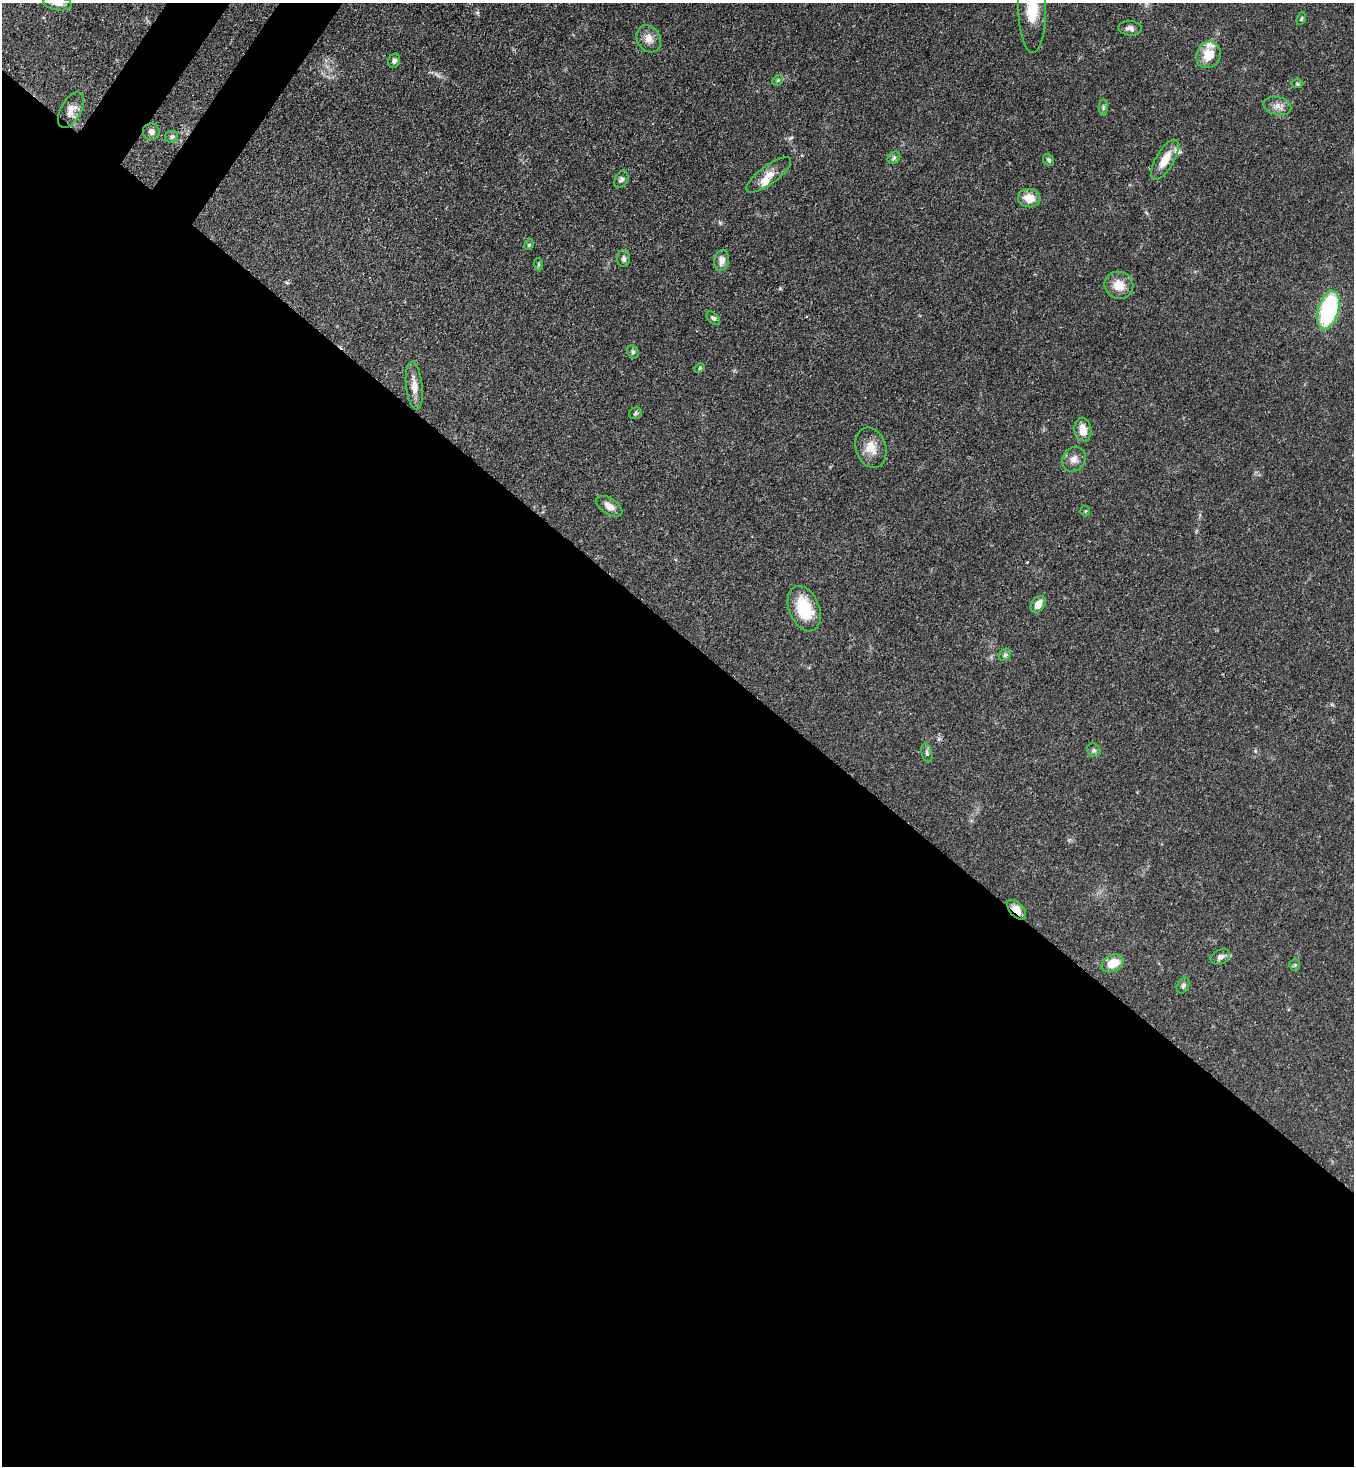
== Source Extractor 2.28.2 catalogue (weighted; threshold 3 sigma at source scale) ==
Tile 14 of 4 x 4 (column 2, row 4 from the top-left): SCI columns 1716-3067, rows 60-1523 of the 5996 x 5974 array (HDU 1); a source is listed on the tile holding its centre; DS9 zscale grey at full resolution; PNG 1356 x 1468 px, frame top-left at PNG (2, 3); each listed source drawn as its Kron ellipse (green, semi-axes under 4 px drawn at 4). Shown black and unused: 58% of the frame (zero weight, under 3 of 4 exposures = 7% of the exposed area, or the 3 px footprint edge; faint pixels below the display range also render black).
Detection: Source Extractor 2.28.2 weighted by HDU 2 'WHT'; one run over the whole footprint, this tile lists its part. Background 0.0681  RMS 0.0035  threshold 0.0158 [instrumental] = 3 sigma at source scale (4.5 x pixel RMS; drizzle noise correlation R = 1.50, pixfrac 1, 0.05/0.05 arcsec/px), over >= 5 px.
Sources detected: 49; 3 inside a brighter listed object's ellipse — not listed separately; the other 46 listed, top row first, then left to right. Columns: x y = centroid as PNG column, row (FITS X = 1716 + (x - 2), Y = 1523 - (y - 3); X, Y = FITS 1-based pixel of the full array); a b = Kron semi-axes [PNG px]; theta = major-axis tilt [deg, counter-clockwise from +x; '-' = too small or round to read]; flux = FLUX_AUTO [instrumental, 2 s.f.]
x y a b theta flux
57 3 14 7 -9 2.1
1032 7 46 14 -89 14
1301 18 7 4 71 0.5
1130 28 11 7 -6 1.5
649 39 14 11 -61 3.1
1208 55 13 12 - 6.7
394 61 7 5 69 1.1
778 80 6 4 45 0.5
1297 84 6 4 -1 0.48
1277 106 14 9 -13 2.5
1103 108 8 4 90 0.65
71 110 19 10 61 3.1
151 132 8 8 - 1.5
172 137 6 6 - 0.76
894 158 7 5 44 0.79
1049 160 6 5 - 0.61
1165 160 23 9 60 5.7
769 175 27 9 36 4.2
621 180 9 6 60 1
1029 198 11 9 -6 4.9
529 245 5 4 - 0.55
623 259 8 6 -89 1
722 260 10 7 80 2.1
538 264 6 4 -71 0.38
1119 285 14 13 - 5.4
1328 310 20 10 74 39
713 318 8 5 -44 0.79
633 352 7 5 -64 0.63
700 368 5 4 - 0.49
414 386 24 8 -84 3.6
635 413 6 5 - 0.68
1083 430 12 8 -80 3.9
871 448 20 15 -72 5.1
1074 459 13 11 50 2.6
609 506 15 8 -32 2.6
1085 511 5 5 - 0.44
1038 604 9 6 55 3.6
804 609 24 15 -68 14
1005 655 7 5 48 0.75
1094 750 7 6 - 0.69
927 753 9 5 -77 0.82
1017 910 12 6 -47 3.9
1220 957 10 7 24 1.5
1113 963 11 8 27 6.1
1295 965 6 5 - 0.54
1183 985 8 6 63 0.87
Overlapping masked pixels (flux is a lower limit): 1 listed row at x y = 1017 910
Isophote crosses this tile's border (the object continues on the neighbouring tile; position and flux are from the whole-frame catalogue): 2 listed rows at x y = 57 3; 1032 7